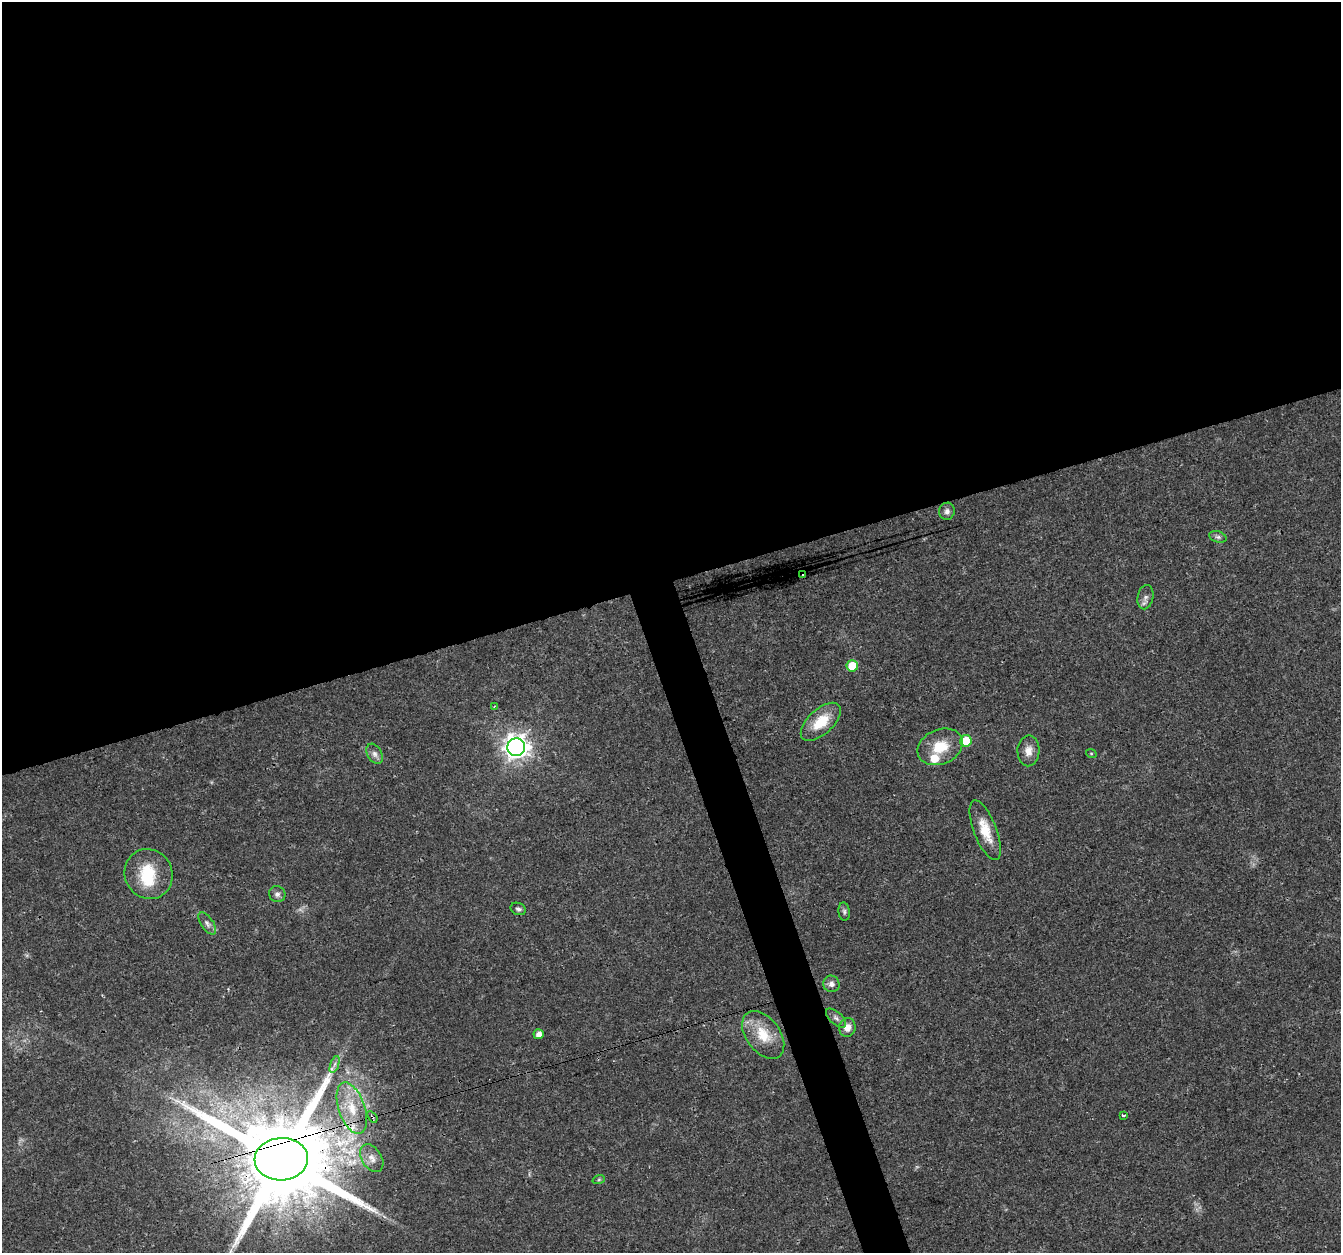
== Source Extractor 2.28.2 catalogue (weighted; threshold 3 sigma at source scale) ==
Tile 2 of 4 x 4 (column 2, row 1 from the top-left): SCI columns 1341-2679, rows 3868-5118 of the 5358 x 5181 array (HDU 1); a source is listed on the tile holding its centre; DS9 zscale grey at full resolution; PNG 1343 x 1255 px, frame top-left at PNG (2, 2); each listed source drawn as its Kron ellipse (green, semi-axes under 4 px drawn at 4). Shown black and unused: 48% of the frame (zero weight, under 3 of 4 exposures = <1% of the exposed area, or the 3 px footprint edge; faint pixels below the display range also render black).
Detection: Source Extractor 2.28.2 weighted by HDU 2 'WHT'; one run over the whole footprint, this tile lists its part. Background 0.0264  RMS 0.002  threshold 0.0088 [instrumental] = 3 sigma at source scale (4.5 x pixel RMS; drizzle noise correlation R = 1.50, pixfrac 1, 0.0396/0.0396 arcsec/px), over >= 5 px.
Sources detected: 34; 1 inside a brighter object's white glare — neither listed nor drawn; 2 inside a brighter listed object's ellipse — not listed separately; the other 31 listed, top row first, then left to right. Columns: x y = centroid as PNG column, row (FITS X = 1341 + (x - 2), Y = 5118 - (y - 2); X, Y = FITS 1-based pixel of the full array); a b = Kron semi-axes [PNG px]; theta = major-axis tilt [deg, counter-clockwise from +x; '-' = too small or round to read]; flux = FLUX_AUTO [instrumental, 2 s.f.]
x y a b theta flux
947 511 8 8 - 0.77
1218 537 9 5 -17 0.52
803 575 2 2 - 0.16
1145 597 12 8 78 0.9
852 666 6 5 - 5.1
494 707 4 3 - 0.2
821 722 24 12 43 5.4
966 741 6 5 - 6
516 747 9 9 - 170
940 747 23 17 24 5.3
1028 751 15 11 88 1.8
1091 753 5 3 - 0.18
375 754 11 7 -58 0.94
985 830 32 11 -69 4.4
149 874 25 23 -61 8.1
277 894 8 8 - 0.83
518 909 8 6 -23 0.51
844 912 9 5 -84 0.47
207 924 13 6 -55 0.78
831 984 8 8 - 0.92
836 1018 12 6 -41 0.73
847 1028 9 8 - 1.5
539 1034 5 5 - 1.3
763 1035 27 17 -53 5.7
335 1064 9 4 71 0.58
352 1108 27 13 -71 5.6
1124 1115 3 3 - 4.6
372 1117 6 4 -53 0.48
372 1158 15 10 -58 1.5
281 1159 27 21 3 4600
599 1179 6 4 19 0.28
Overlapping masked pixels (flux is a lower limit): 2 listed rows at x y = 372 1117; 281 1159